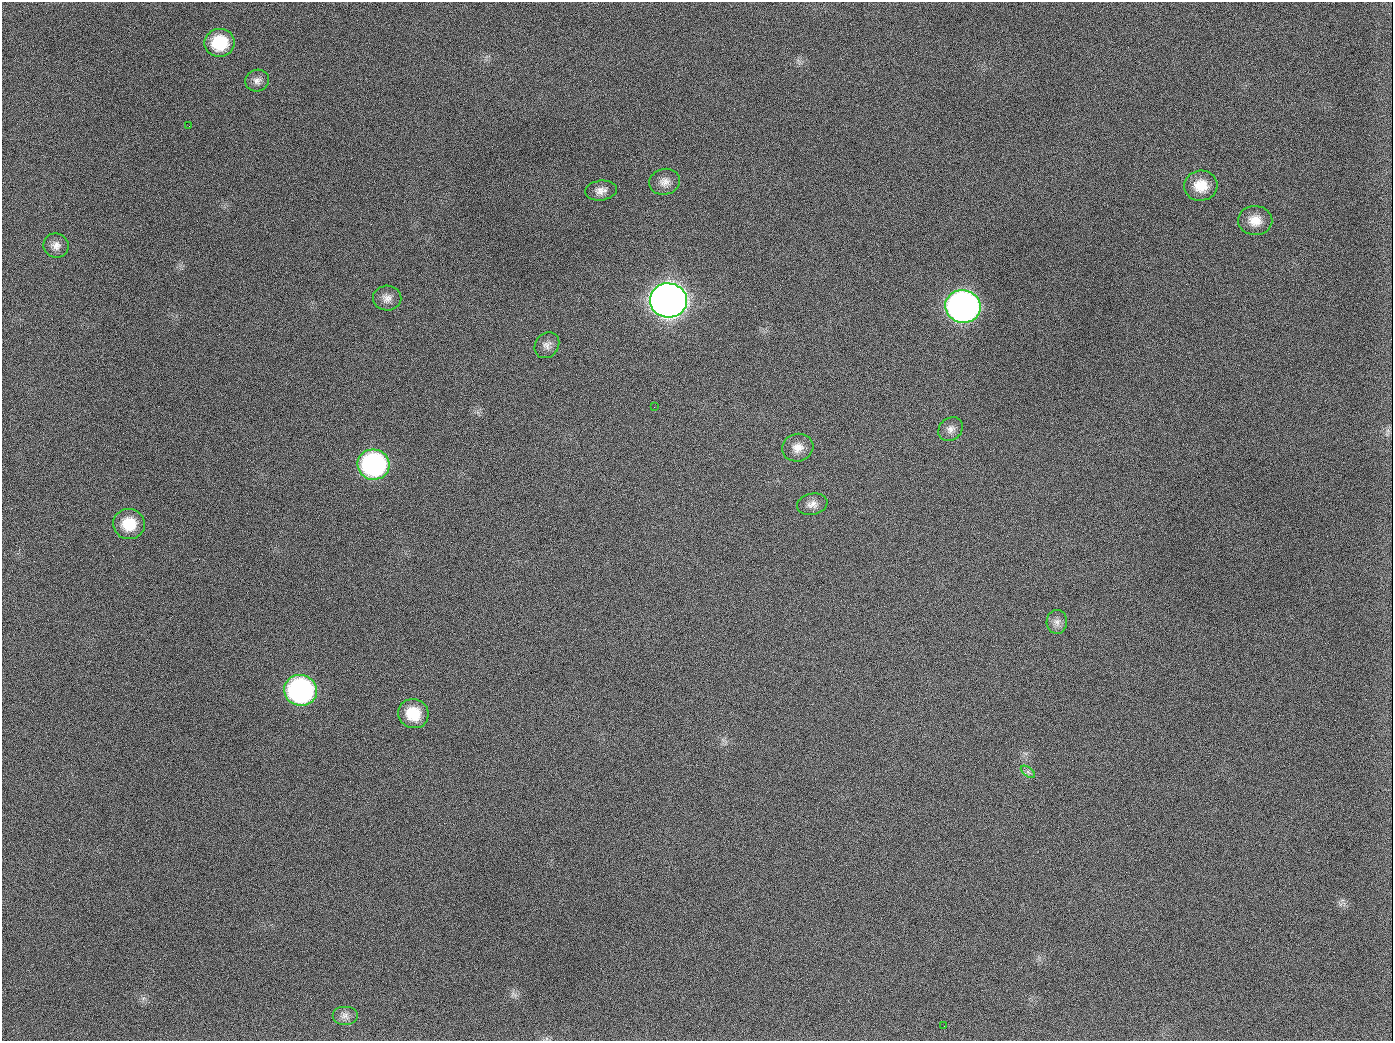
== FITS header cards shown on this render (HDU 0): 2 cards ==
NAXIS1  =                 1391
NAXIS2  =                 1039

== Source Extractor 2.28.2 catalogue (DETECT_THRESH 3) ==
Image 1391 x 1039 px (HDU 0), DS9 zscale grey, 1 PNG px = 1 image px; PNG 1395 x 1043 px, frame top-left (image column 1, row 1039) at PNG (2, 2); each listed source drawn as its Kron ellipse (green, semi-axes under 4 px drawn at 4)
Background 1380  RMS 66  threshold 198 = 3 sigma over >= 5 px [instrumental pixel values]
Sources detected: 24; all 24 listed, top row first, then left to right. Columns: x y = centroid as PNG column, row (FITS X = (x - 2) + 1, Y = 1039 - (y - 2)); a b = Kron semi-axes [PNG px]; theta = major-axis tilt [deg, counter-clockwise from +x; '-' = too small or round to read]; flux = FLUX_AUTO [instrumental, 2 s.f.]
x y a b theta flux
220 43 15 14 - 2.0e+05
257 81 12 10 22 2.7e+04
189 126 2 2 - 6.6e+03
664 182 15 13 15 4.1e+04
1201 186 17 15 5 9.4e+04
601 191 16 10 7 3.4e+04
1255 220 17 14 -2 6.8e+04
56 246 12 12 - 3.3e+04
387 298 14 12 -2 3.6e+04
668 300 18 17 - 5.8e+06
963 307 18 16 -11 2.6e+06
547 345 14 11 53 2.8e+04
654 407 3 2 - 4.0e+03
950 429 13 11 40 2.7e+04
798 448 16 13 15 5.0e+04
373 465 16 15 - 9.0e+05
812 504 15 10 12 3.3e+04
129 524 16 15 - 1.3e+05
1057 622 12 10 89 2.9e+04
300 690 16 15 - 1.1e+06
413 714 15 14 - 1.3e+05
1028 772 8 4 -37 1.2e+04
345 1016 13 9 0 2.9e+04
944 1026 2 2 - 5.8e+03